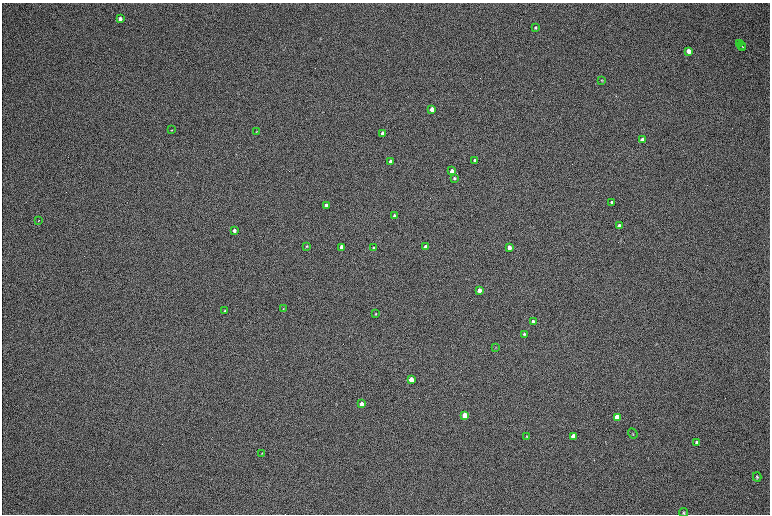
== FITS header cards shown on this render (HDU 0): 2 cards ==
NAXIS1  =                 1536 / length of data axis 1
NAXIS2  =                 1024 / length of data axis 2

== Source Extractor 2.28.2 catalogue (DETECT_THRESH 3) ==
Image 1536 x 1024 px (HDU 0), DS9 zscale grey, zoomed out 1/2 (1 PNG px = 2 x 2 image px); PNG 772 x 516 px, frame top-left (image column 1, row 1023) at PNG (2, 3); each listed source drawn as its Kron ellipse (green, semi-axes under 4 px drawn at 4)
Background 169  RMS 20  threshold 60.2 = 3 sigma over >= 5 px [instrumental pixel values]
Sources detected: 45; all 45 listed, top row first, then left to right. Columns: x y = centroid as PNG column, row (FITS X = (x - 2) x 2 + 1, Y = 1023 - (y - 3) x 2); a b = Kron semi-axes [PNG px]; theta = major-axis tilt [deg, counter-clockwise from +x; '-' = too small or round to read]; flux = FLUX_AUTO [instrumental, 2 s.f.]
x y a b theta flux
120 19 4 3 - 20000
535 27 3 3 - 5200
740 44 2 1 - 2500
741 45 2 1 - 2000
743 48 3 1 - 2700
688 51 4 3 - 22000
602 80 4 3 - 3500
432 109 3 3 - 56000
171 130 3 3 - 2400
257 132 3 2 - 1900
382 133 3 3 - 27000
642 140 3 3 - 30000
475 160 3 3 - 14000
390 161 3 3 - 45000
452 171 3 3 - 31000
454 178 3 3 - 6400
612 202 3 3 - 9100
326 205 3 3 - 24000
394 216 3 3 - 16000
38 220 2 1 - 2400
619 226 3 3 - 24000
234 230 3 3 - 19000
307 246 3 3 - 3900
341 247 3 3 - 45000
425 247 3 3 - 35000
509 247 3 3 - 41000
373 248 4 3 - 4300
479 290 3 3 - 40000
283 309 3 3 - 3000
224 311 3 2 - 4000
376 314 3 2 - 2300
533 322 3 3 - 19000
524 334 3 3 - 6200
496 347 3 3 - 2100
411 379 3 3 - 120000
361 404 3 3 - 72000
465 415 4 3 - 180000
617 417 4 3 - 110000
633 433 5 3 - 3900
527 436 3 2 - 2800
573 436 4 3 - 85000
697 443 4 3 - 12000
262 453 3 3 - 3300
757 477 4 3 - 5400
683 513 4 3 - 4100
At the frame edge (FLAGS 8, measured only in part): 1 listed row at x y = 683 513